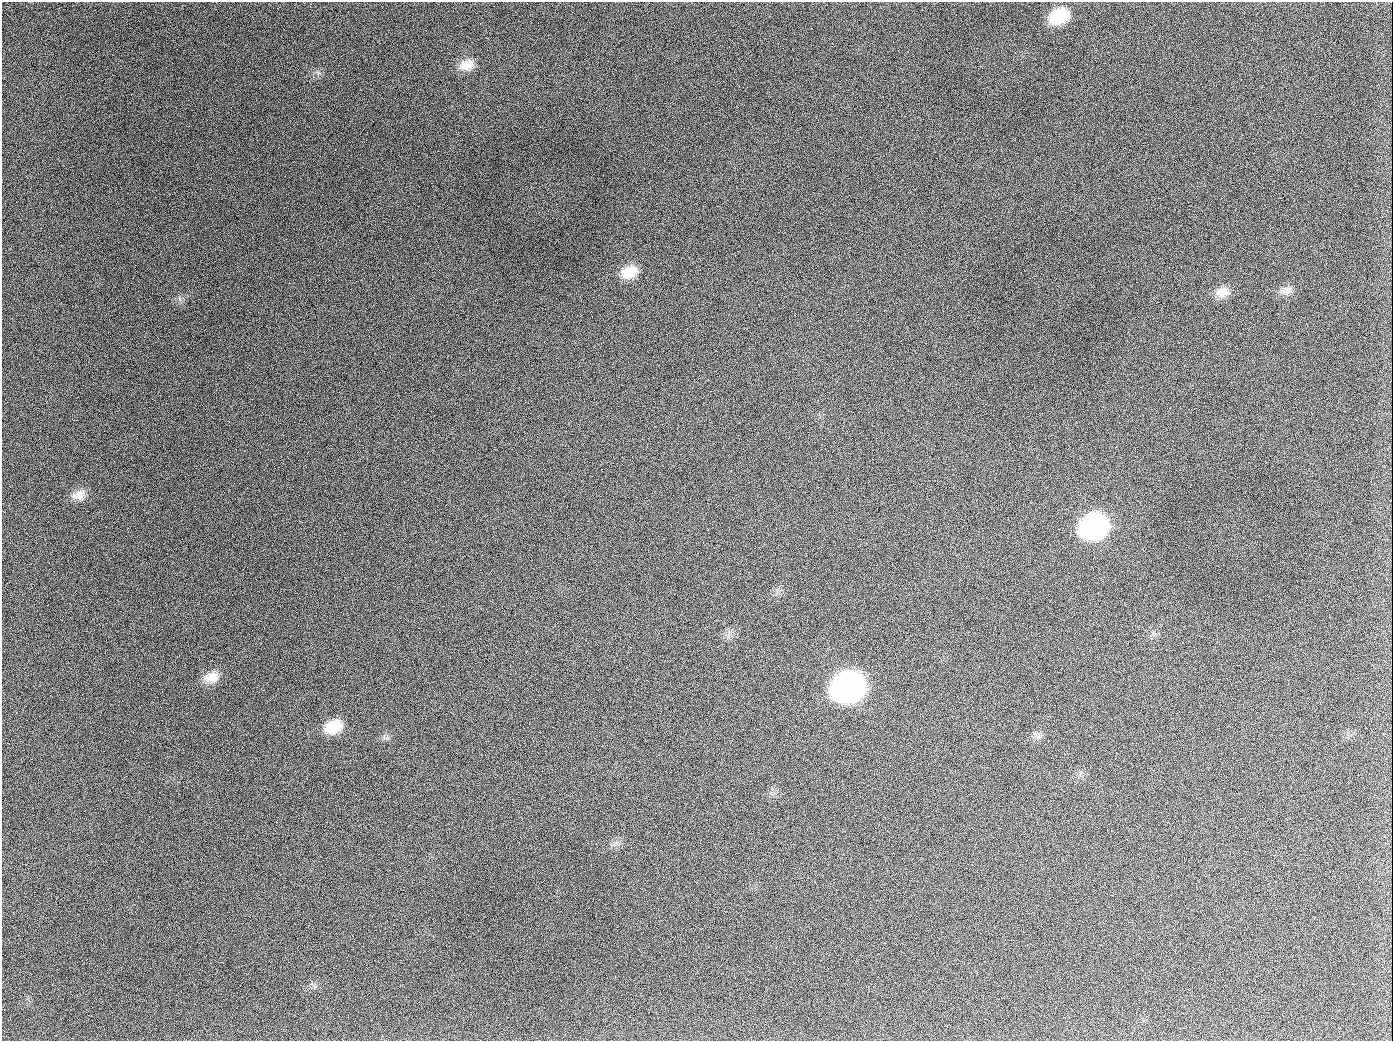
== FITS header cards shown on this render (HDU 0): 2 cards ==
NAXIS1  =                 1391
NAXIS2  =                 1039

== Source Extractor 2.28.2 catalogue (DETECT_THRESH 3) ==
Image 1391 x 1039 px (HDU 0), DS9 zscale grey, 1 PNG px = 1 image px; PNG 1395 x 1043 px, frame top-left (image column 1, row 1039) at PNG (2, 2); no overlay
Background 1890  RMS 79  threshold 238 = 3 sigma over >= 5 px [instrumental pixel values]
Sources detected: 14; all 14 listed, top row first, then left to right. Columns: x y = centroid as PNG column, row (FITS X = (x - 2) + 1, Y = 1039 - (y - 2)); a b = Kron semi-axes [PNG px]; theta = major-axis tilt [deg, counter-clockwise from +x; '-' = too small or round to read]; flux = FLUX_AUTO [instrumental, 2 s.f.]
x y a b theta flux
1059 16 19 14 24 2.2e+05
466 65 19 13 18 7.4e+04
189 126 3 2 - 6.2e+03
629 272 19 14 24 1.0e+05
1287 291 13 9 72 3.5e+04
1222 292 18 13 12 6.1e+04
654 407 2 2 - 3.5e+03
79 495 18 13 17 5.3e+04
1094 526 19 15 22 1.9e+06
211 677 19 14 15 7.2e+04
848 687 20 16 19 4.1e+06
334 727 19 14 26 1.3e+05
1037 736 9 4 -37 1.5e+04
944 1026 2 2 - 3.8e+03